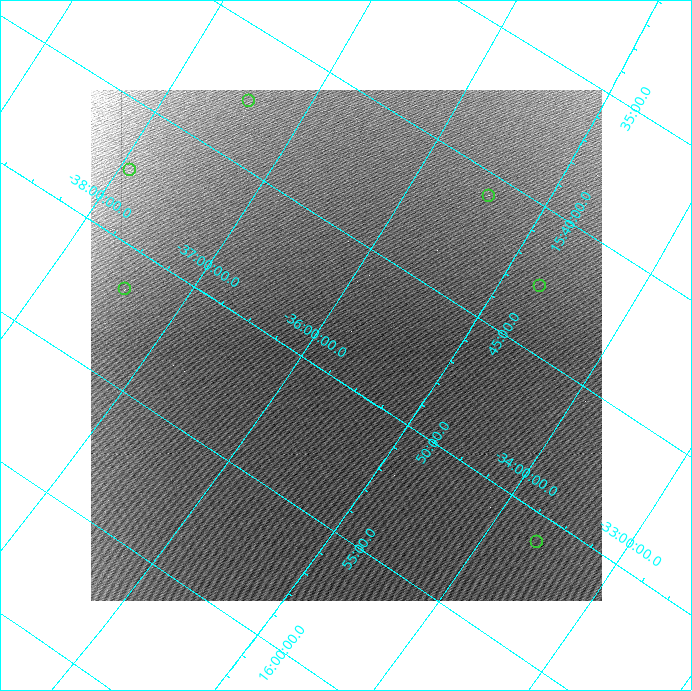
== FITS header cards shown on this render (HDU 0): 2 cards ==
NAXIS1  =                 1023
NAXIS2  =                 1022

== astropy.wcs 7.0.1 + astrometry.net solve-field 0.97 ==
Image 1023 x 1022 px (HDU 0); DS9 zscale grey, zoomed out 1/2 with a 90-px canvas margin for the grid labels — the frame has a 2x2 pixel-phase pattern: neighbouring pixels differ more than pixels two apart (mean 1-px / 2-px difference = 1.285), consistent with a one-shot-colour (mosaic) sensor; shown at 1/2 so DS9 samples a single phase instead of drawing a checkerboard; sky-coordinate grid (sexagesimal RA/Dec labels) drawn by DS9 from the SOLVED WCS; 6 Tycho-2 reference stars matched to detected sources circled (green)
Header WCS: RA---TAN/DEC--TAN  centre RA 13:23:37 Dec +31:34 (200.91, +31.56 deg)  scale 3600 arcsec/px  FOV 61380.0' x 61320.0'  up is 0 deg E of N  parity flipped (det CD > 0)
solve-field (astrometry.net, Tycho-2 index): SOLVED blind (the header's WCS was not the basis of the solution)
Solved WCS: RA---TAN-SIP/DEC--TAN-SIP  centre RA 15:48:42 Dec -35:45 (237.17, -35.75 deg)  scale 14.2 arcsec/px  FOV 241.6' x 243.4'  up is -123 deg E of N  parity flipped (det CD > 0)
** header WCS and blind solve DISAGREE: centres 4525' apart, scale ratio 0.00394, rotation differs -123 deg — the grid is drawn from the SOLVED WCS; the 'Header WCS' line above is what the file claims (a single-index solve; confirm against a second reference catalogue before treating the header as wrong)
Tycho-2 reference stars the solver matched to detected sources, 6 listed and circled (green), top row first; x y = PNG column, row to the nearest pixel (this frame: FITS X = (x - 91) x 2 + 1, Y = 1022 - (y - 90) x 2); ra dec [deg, ICRS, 3 dp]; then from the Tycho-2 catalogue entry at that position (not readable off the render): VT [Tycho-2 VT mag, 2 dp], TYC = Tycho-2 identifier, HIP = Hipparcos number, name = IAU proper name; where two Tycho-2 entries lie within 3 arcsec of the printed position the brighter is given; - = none
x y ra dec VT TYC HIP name
250 100 235.660 -37.425 5.35 7339-1215-1 76939 -
130 170 236.871 -37.916 6.08 7837-930-1 77358 -
489 196 235.197 -35.428 7.60 7335-29-1 76797 -
540 286 235.671 -34.710 4.70 7335-936-1 76945 -
125 289 237.897 -37.437 7.34 7340-108-1 77685 -
538 542 237.740 -33.627 3.94 7332-2512-1 77634 -